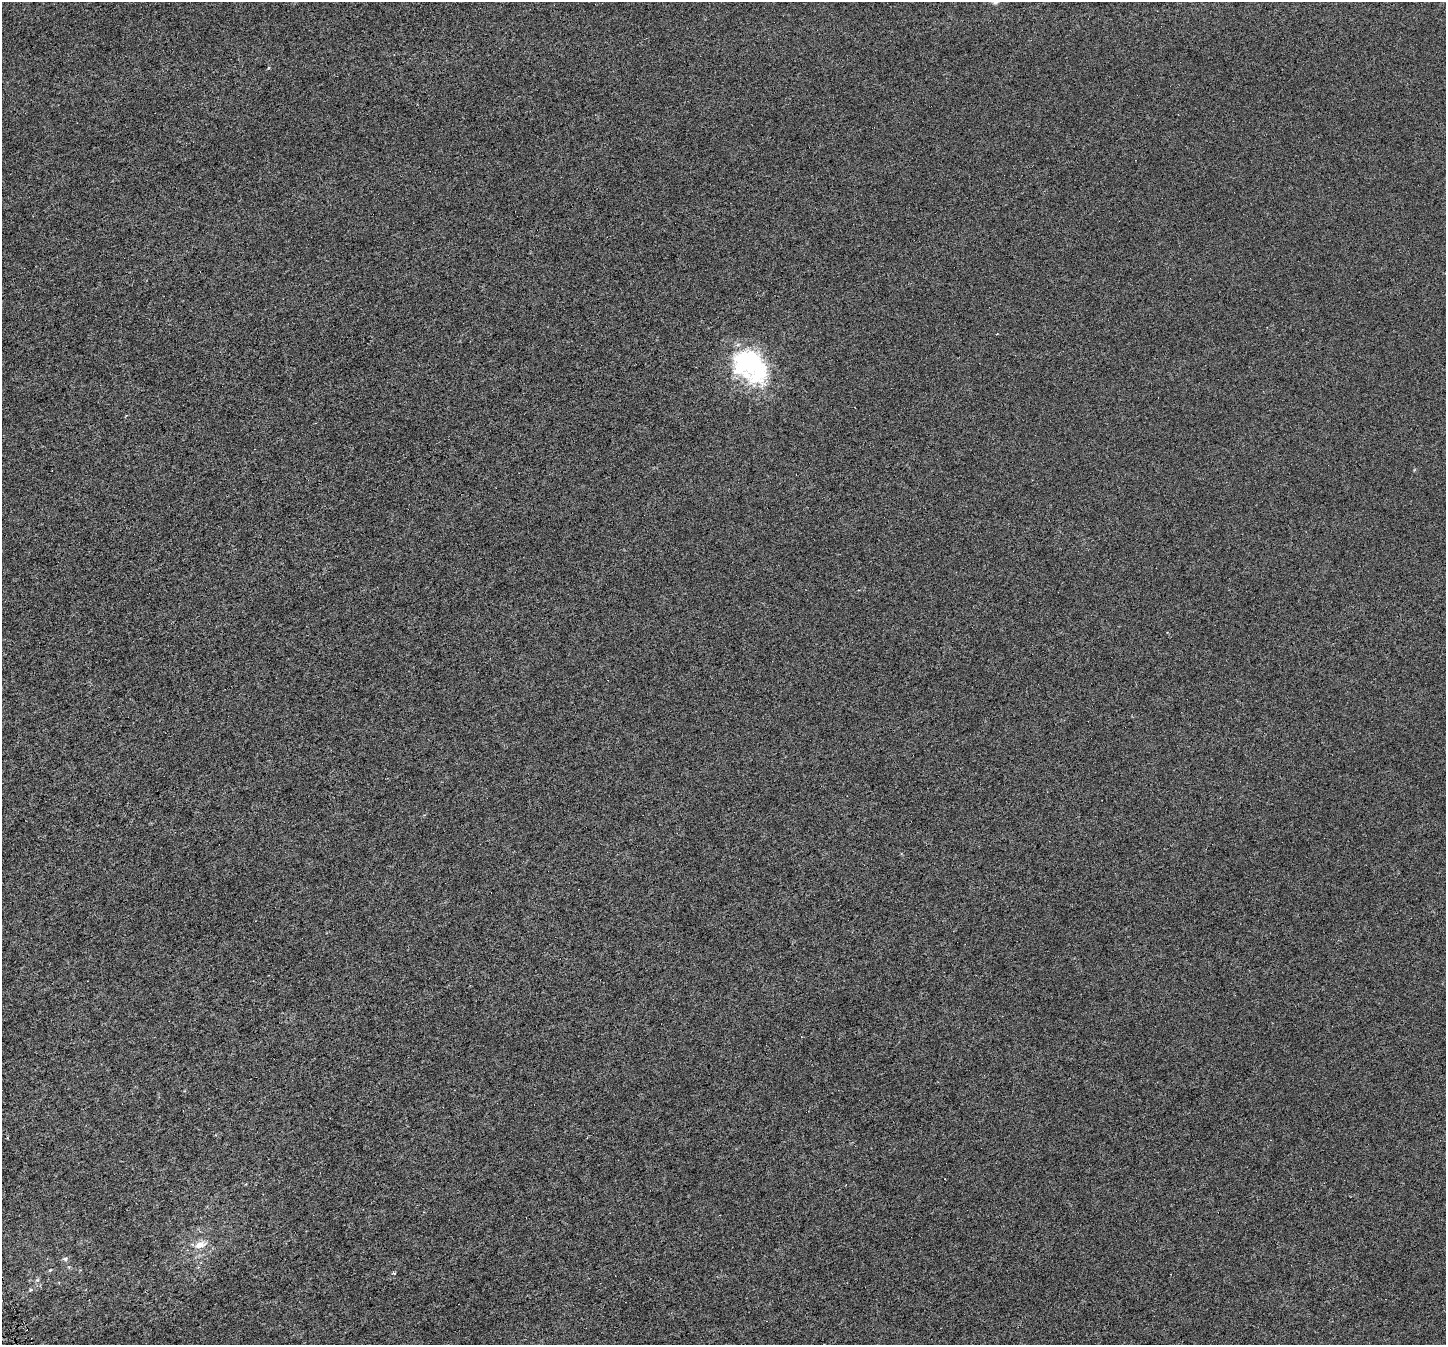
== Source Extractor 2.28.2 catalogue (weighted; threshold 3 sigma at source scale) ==
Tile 7 of 4 x 4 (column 3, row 2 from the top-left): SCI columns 2920-4363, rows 2855-4197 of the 5833 x 5653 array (HDU 1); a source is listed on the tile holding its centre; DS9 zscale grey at full resolution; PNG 1448 x 1347 px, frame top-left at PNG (2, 2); no overlay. Shown black and unused: <1% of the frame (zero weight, under 4 of 8 exposures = <1% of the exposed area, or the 3 px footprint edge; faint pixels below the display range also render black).
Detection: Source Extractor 2.28.2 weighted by HDU 2 'WHT'; one run over the whole footprint, this tile lists its part. Background -3.55e-04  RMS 0.0014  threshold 0.00564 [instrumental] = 3 sigma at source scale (4.09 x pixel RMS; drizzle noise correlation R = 1.36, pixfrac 0.8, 0.0396/0.0396 arcsec/px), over >= 5 px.
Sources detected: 8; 1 inside a brighter object's white glare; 1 cosmic-ray / hot-pixel residue — not listed; the other 6 listed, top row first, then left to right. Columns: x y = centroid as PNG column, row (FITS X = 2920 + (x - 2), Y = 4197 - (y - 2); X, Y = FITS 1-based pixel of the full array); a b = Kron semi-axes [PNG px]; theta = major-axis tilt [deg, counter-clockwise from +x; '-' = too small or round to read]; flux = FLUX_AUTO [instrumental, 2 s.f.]
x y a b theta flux
748 363 45 32 -32 12
126 416 3 3 - 0.12
200 1245 13 8 12 1.1
65 1259 6 5 - 0.21
394 1273 3 3 - 0.16
30 1290 5 3 - 0.11